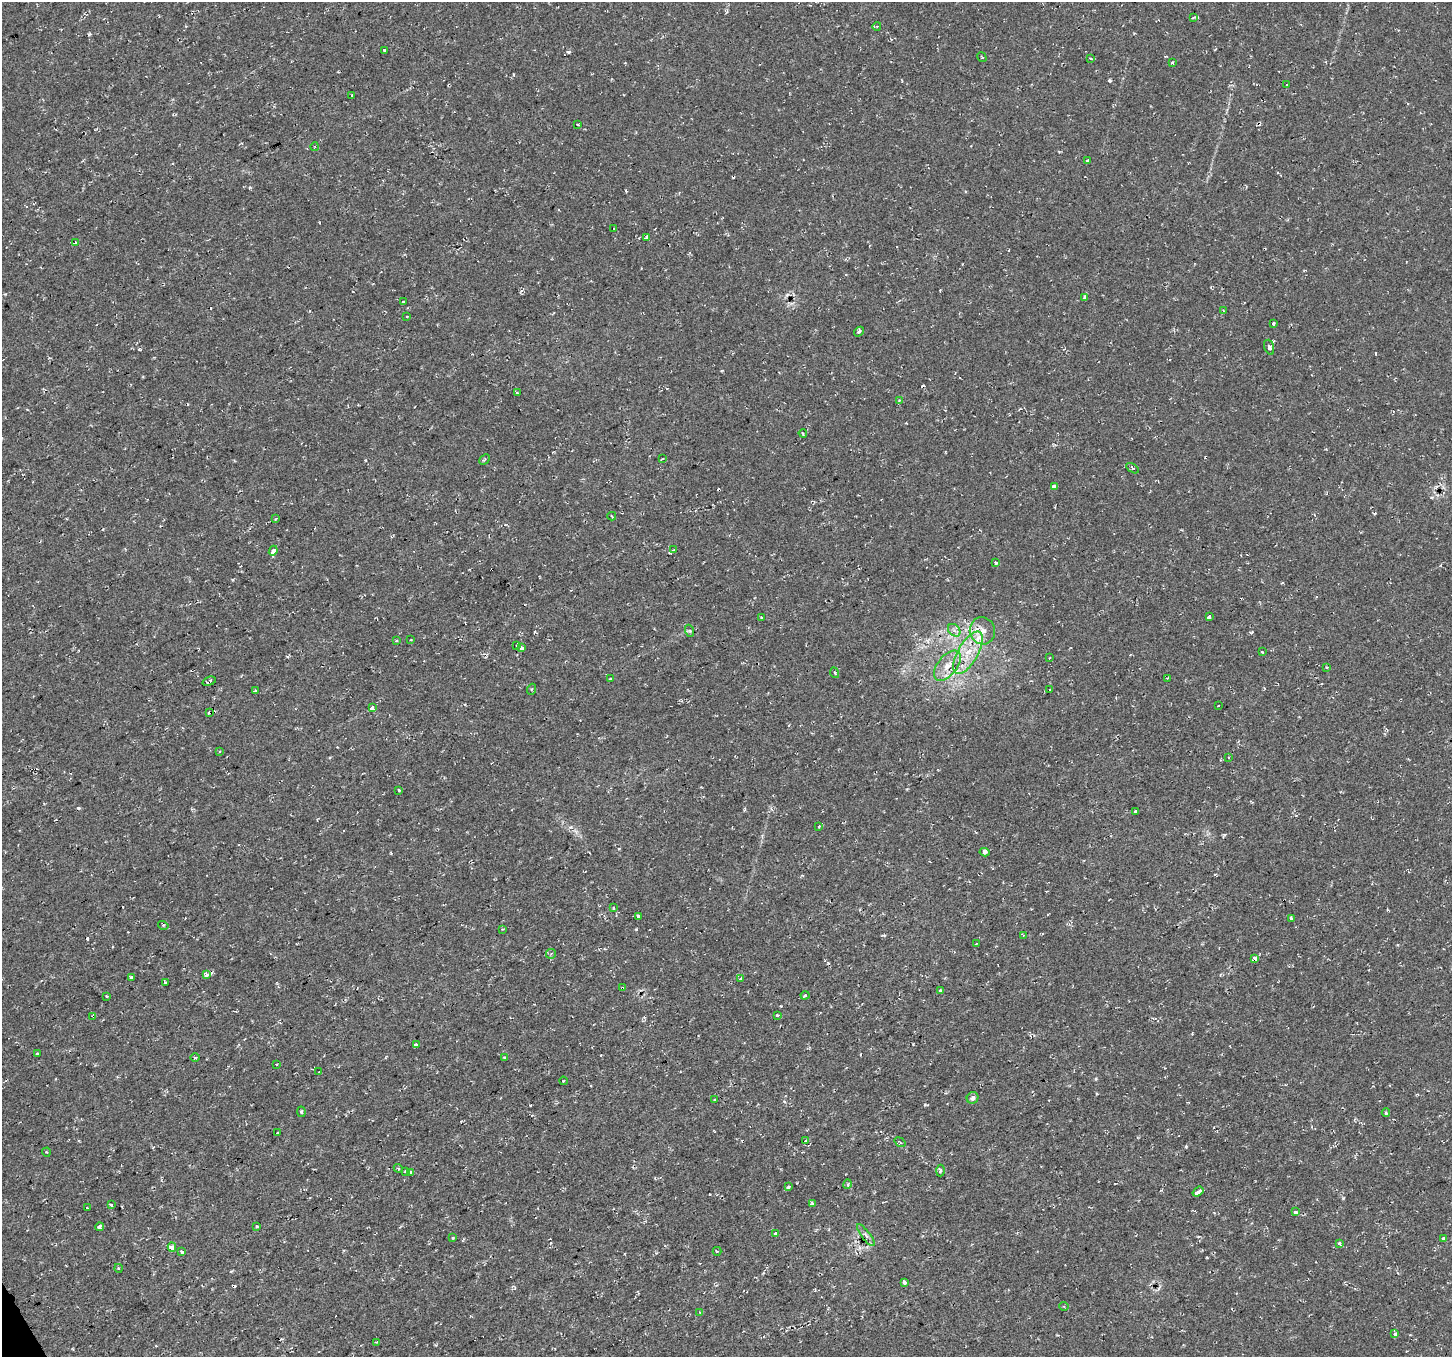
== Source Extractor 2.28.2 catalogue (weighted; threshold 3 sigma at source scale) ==
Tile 7 of 4 x 4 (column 3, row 2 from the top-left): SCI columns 2902-4351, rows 2815-4169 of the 5801 x 5689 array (HDU 1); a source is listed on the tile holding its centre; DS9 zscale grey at full resolution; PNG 1454 x 1359 px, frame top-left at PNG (2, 2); each listed source drawn as its Kron ellipse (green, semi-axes under 4 px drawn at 4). Shown black and unused: <1% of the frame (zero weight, under 2 of 3 exposures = <1% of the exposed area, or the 3 px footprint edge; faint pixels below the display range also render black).
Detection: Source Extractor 2.28.2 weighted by HDU 2 'WHT'; one run over the whole footprint, this tile lists its part. Background 0.0286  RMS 0.0084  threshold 0.0376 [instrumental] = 3 sigma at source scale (4.5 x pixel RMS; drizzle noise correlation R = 1.50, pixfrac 1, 0.0396/0.0396 arcsec/px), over >= 5 px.
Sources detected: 153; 28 cosmic-ray / hot-pixel residue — neither listed nor drawn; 1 inside a brighter listed object's ellipse — not listed separately; the other 124 listed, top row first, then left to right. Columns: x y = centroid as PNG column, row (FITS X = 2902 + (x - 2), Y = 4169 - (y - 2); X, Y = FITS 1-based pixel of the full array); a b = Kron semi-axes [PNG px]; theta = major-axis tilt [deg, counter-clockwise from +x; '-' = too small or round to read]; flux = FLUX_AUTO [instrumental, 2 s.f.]
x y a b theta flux
1193 18 4 2 - 0.87
877 26 4 3 - 0.57
384 50 3 3 - 3.4
982 57 5 3 - 1
1090 58 4 3 - 1.2
1172 63 3 3 - 2.4
1287 84 3 3 - 3.3
352 95 2 2 - 0.66
578 124 3 3 - 4
315 147 4 3 - 0.96
1088 161 3 3 - 2.5
613 229 3 3 - 4.1
646 237 4 3 - 4.8
76 242 3 3 - 3.6
1085 297 3 3 - 9.7
403 302 3 3 - 3.8
1223 311 3 3 - 1
407 317 3 3 - 2.8
1273 323 3 3 - 3.1
859 332 5 3 - 1.2
1269 347 8 4 -71 2.8
517 393 4 2 - 1.5
899 400 3 3 - 0.8
803 433 4 3 - 0.96
484 459 6 3 44 1.1
663 459 3 2 - 0.75
1133 468 7 4 -34 1.4
1054 486 4 3 - 13
612 516 4 2 - 0.77
275 519 3 2 - 0.73
674 550 3 3 - 2.3
273 551 5 3 - 7.9
996 563 3 3 - 3.9
1209 617 3 3 - 5.9
761 618 3 2 - 0.99
954 630 7 5 -45 2.8
690 631 6 4 -71 1.1
982 631 13 12 - 9.3
396 640 3 3 - 3.1
411 640 2 2 - 0.72
517 645 4 3 - 1.3
522 648 4 3 - 12
1262 652 3 2 - 0.9
968 653 24 10 60 19
1049 658 3 2 - 1.3
947 666 18 9 51 11
1326 667 4 3 - 0.79
835 673 5 3 - 0.96
1167 678 3 3 - 0.64
611 679 3 3 - 6.1
209 681 7 3 19 3.1
532 689 5 3 - 0.99
1049 689 3 3 - 1.5
255 691 4 3 - 5
1218 705 3 2 - 0.87
372 708 3 3 - 290
210 712 4 3 - 4.1
219 751 3 2 - 0.89
1229 757 3 2 - 0.74
399 790 3 3 - 2.3
1136 811 4 3 - 23
819 826 3 3 - 4.3
985 852 5 4 - 1.7
614 908 4 2 - 0.56
638 916 4 3 - 13
1291 918 4 3 - 2.6
163 925 5 3 - 0.88
502 929 3 2 - 0.69
1023 935 3 2 - 0.71
976 944 2 2 - 0.67
551 954 5 5 - 1.2
1255 959 4 3 - 30
206 975 4 3 - 8.7
131 977 3 3 - 3.3
741 978 4 3 - 2.9
165 982 3 3 - 3.6
622 988 4 2 - 0.81
940 990 3 3 - 4.5
805 995 4 4 - 1.2
107 996 3 3 - 4.6
777 1015 3 3 - 1.9
93 1016 4 3 - 3.6
416 1045 3 3 - 13
37 1054 3 3 - 1.9
195 1057 4 3 - 0.95
504 1057 4 3 - 0.92
276 1064 2 2 - 0.82
319 1072 2 2 - 0.57
563 1081 4 2 - 0.59
973 1098 6 5 - 3.8
715 1100 3 3 - 3.8
301 1112 5 3 - 1.7
1386 1112 4 3 - 1.3
277 1132 3 2 - 0.92
806 1140 4 3 - 0.82
900 1142 6 3 -37 1
46 1152 4 2 - 0.66
398 1168 4 3 - 1.1
405 1171 3 3 - 1.2
940 1171 6 3 89 1.2
411 1173 4 4 - 9
848 1184 5 3 - 0.9
789 1187 4 3 - 6.9
1198 1192 6 3 37 40
812 1203 3 3 - 1.8
111 1205 4 3 - 1.3
87 1208 3 2 - 0.98
1295 1212 3 3 - 4.7
257 1226 3 3 - 1.1
99 1227 4 3 - 11
775 1233 4 2 - 0.67
866 1235 13 4 -53 2.9
453 1238 3 3 - 0.73
1443 1239 4 3 - 2.7
1339 1243 3 3 - 3.4
172 1247 4 4 - 5.8
717 1251 4 2 - 0.76
182 1252 4 3 - 2
118 1268 4 3 - 0.88
905 1282 4 3 - 6.5
1064 1306 4 4 - 1.1
700 1313 4 3 - 0.79
1395 1334 4 4 - 2.7
377 1342 3 3 - 0.78
Overlapping masked pixels (flux is a lower limit): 5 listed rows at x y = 209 681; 210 712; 1255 959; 622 988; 93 1016
Unlisted compact peaks at least as high as the median listed source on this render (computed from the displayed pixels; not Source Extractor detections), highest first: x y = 568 52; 1110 81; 1343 1198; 530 1105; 139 349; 913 1044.